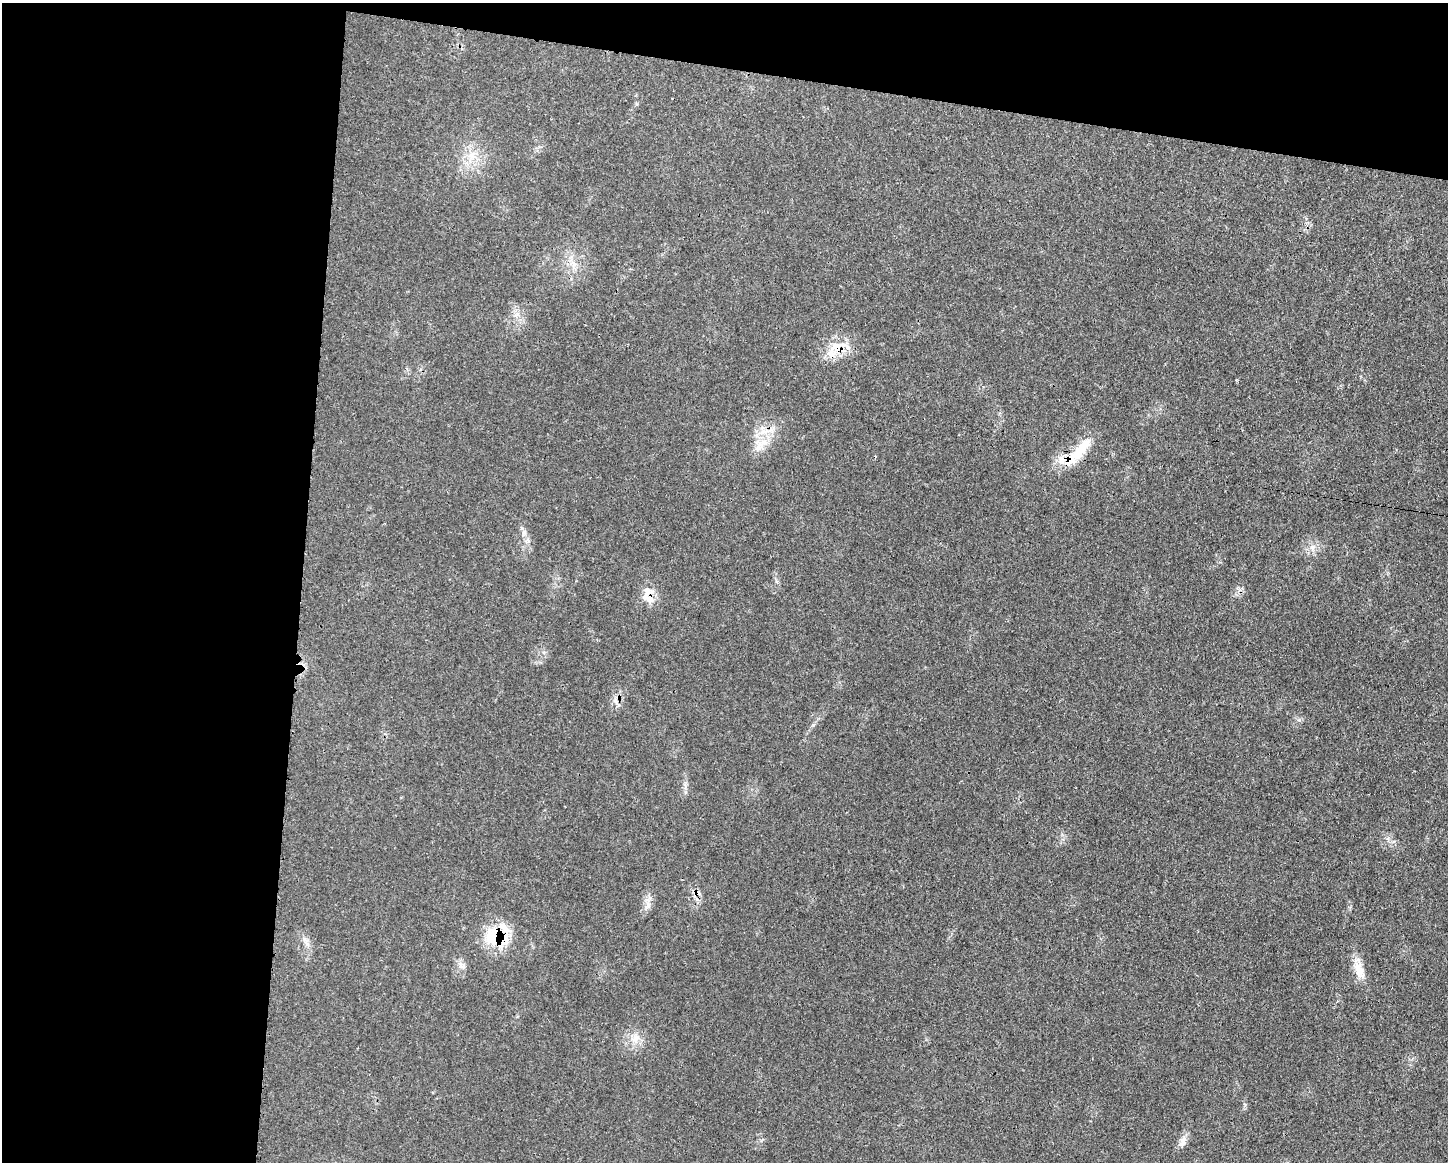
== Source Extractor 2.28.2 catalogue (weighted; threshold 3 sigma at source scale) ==
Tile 1 of 3 x 4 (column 1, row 1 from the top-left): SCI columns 115-1560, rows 3489-4648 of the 4688 x 4663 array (HDU 1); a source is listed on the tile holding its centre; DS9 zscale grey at full resolution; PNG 1450 x 1164 px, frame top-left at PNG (2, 3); no overlay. Shown black and unused: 27% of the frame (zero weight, under 3 of 4 exposures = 2% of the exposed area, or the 3 px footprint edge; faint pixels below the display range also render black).
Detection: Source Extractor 2.28.2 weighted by HDU 2 'WHT'; one run over the whole footprint, this tile lists its part. Background 0.0546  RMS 0.0033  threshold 0.0147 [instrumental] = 3 sigma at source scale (4.5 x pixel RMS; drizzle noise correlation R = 1.50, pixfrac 1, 0.05/0.05 arcsec/px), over >= 5 px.
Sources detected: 21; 1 inside a brighter object's white glare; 1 cosmic-ray / hot-pixel residue — not listed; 4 inside a brighter listed object's ellipse — not listed separately; the other 15 listed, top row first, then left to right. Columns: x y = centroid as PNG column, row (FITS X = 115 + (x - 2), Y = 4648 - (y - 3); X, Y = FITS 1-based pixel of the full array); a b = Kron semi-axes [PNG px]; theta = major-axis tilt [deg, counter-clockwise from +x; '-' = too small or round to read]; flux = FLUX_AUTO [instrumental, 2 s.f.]
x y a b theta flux
472 156 10 6 -27 2.2
832 353 22 11 73 5.3
759 445 23 12 86 5.7
1078 453 23 14 56 7
524 533 6 6 - 0.87
1312 547 7 4 90 0.9
649 598 21 12 -47 4
697 893 11 6 -3 1.4
647 906 11 4 54 1.2
497 935 34 24 21 16
305 940 7 4 -71 0.91
462 966 9 6 25 1.2
1359 970 25 12 -75 4.9
636 1039 14 8 79 2.6
1183 1142 16 8 75 2.2
Overlapping masked pixels (flux is a lower limit): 4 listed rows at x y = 832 353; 649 598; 697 893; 497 935
Unlisted compact peaks at least as high as the median listed source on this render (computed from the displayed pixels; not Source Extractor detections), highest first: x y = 1299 720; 813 725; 1245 1105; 1388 838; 637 104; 685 792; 1236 380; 776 581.